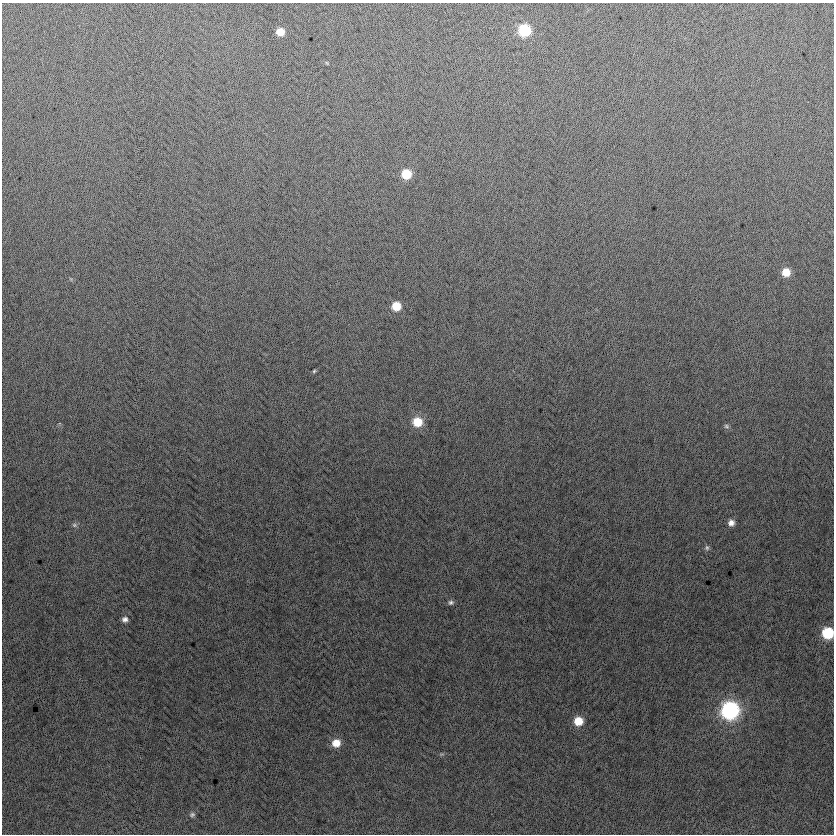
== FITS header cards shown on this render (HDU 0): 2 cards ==
NAXIS1  =                  832
NAXIS2  =                  832

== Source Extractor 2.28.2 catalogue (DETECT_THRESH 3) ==
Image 832 x 832 px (HDU 0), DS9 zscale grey, 1 PNG px = 1 image px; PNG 836 x 836 px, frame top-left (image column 1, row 832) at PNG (2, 3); no overlay
Background -4.11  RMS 13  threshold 37.6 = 3 sigma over >= 5 px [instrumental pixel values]
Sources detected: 19; all 19 listed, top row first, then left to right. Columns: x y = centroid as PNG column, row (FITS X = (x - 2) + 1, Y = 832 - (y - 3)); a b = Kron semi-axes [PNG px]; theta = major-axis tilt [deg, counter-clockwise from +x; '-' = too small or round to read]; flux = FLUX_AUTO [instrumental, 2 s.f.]
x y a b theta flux
524 30 8 8 - 53000
280 32 7 7 - 11000
327 63 6 3 -71 760
406 174 8 8 - 23000
786 272 8 8 - 12000
396 306 8 7 - 17000
314 371 3 3 - 900
417 422 9 9 - 20000
726 426 8 6 -33 1700
731 523 7 7 - 4700
74 525 7 5 -21 1900
707 548 7 6 - 2000
451 602 7 6 - 2200
125 619 8 7 - 3400
828 633 8 8 - 46000
730 710 9 9 - 240000
578 721 8 8 - 17000
336 743 9 8 - 11000
192 815 7 6 - 2000
At the frame edge (FLAGS 8, measured only in part): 1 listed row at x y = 828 633